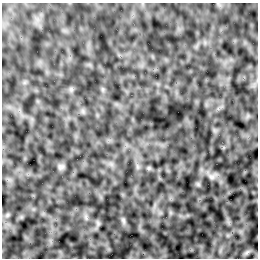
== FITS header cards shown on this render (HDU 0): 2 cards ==
NAXIS1  =                  256 /Number of positions along axis 1
NAXIS2  =                  256 /Number of positions along axis 2

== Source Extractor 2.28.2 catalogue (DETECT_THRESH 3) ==
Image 256 x 256 px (HDU 0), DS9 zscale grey, 1 PNG px = 1 image px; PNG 260 x 260 px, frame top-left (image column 1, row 256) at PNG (2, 3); no overlay
Background -4.60e-04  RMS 0.0033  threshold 0.01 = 3 sigma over >= 5 px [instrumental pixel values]
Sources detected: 5; all 5 listed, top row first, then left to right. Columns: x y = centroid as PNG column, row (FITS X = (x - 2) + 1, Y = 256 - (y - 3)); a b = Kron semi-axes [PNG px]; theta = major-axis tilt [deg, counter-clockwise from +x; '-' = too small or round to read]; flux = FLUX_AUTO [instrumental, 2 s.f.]
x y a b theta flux
61 167 9 7 5 0.58
212 176 10 8 -43 1
86 217 7 4 -72 0.54
123 220 9 5 -71 0.58
98 223 8 6 -70 0.44